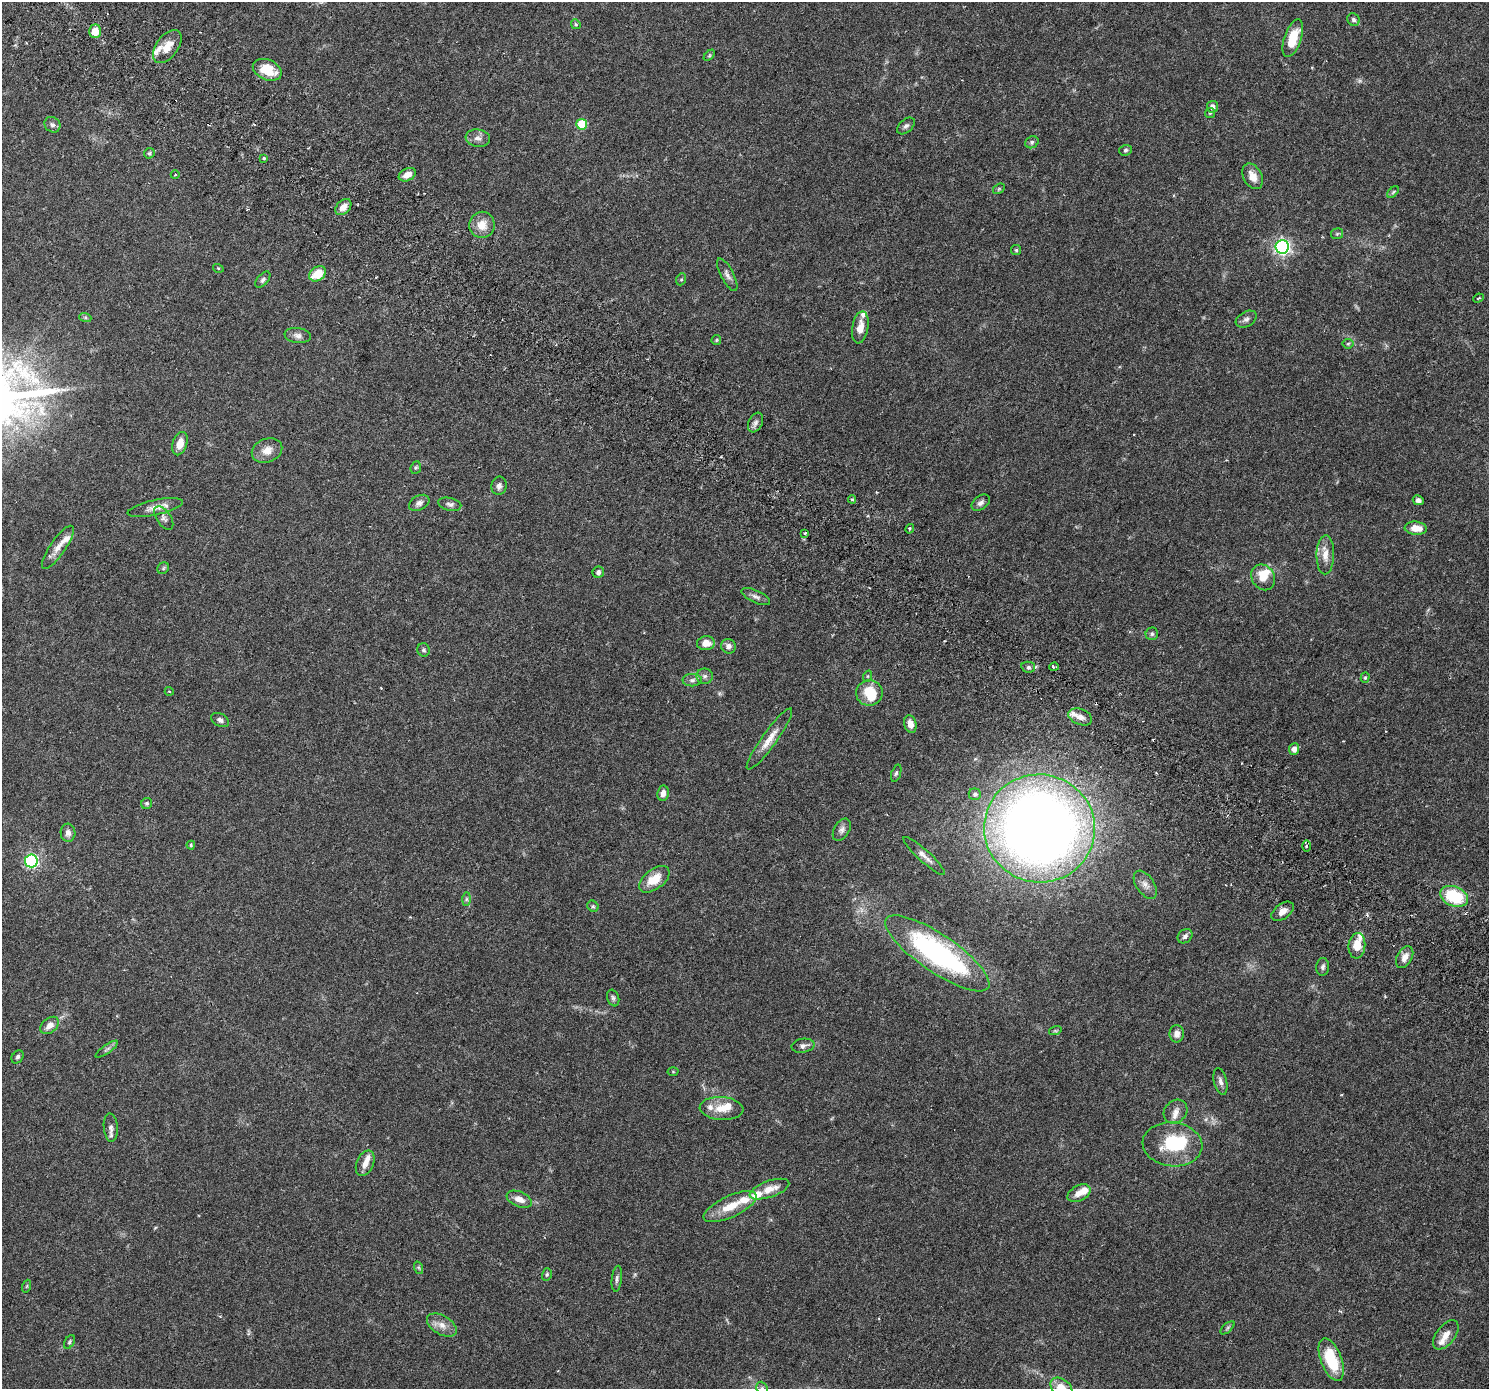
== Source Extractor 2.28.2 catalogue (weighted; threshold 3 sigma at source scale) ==
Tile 11 of 4 x 4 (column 3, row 3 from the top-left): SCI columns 3028-4514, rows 1641-3027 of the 6063 x 6119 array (HDU 1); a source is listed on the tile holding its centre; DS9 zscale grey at full resolution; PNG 1491 x 1391 px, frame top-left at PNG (2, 2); each listed source drawn as its Kron ellipse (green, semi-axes under 4 px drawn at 4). Shown black and unused: <1% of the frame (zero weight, under 3 of 6 exposures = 4% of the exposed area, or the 3 px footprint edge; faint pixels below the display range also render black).
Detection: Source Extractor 2.28.2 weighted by HDU 2 'WHT'; one run over the whole footprint, this tile lists its part. Background 0.0539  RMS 0.0027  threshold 0.0108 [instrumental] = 3 sigma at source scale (4.09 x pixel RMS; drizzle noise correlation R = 1.36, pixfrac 0.8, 0.0396/0.0396 arcsec/px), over >= 5 px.
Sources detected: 148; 2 too faint to see at this stretch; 2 inside a brighter object's white glare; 2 cosmic-ray / hot-pixel residue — neither listed nor drawn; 14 inside a brighter listed object's ellipse — not listed separately; the other 128 listed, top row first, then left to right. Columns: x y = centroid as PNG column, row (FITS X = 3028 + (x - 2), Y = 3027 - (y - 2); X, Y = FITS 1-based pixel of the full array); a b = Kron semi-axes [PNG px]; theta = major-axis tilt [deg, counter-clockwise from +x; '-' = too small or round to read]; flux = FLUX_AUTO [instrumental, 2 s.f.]
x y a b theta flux
1353 20 7 5 -47 0.48
576 24 5 4 - 0.31
95 31 7 6 - 3.2
1293 38 20 8 71 5.9
167 47 19 11 53 3.3
709 55 7 4 45 0.32
267 70 15 10 -23 4.9
1212 107 6 5 - 1.1
1210 113 5 5 - 0.31
582 124 5 5 - 10
52 125 8 7 - 0.69
906 126 10 6 43 0.68
478 138 12 8 -8 1.3
1032 142 7 5 29 0.54
1125 150 6 5 - 0.43
149 153 5 5 - 0.39
264 158 3 3 - 0.39
175 175 4 3 - 0.17
407 175 9 6 25 1.8
1253 176 14 9 -62 2.2
999 189 6 4 32 0.28
1393 192 7 4 45 0.39
343 207 9 6 44 1.5
482 225 13 12 - 3
1337 234 6 5 - 0.35
1282 247 6 6 - 68
1016 250 5 5 - 0.31
218 268 5 3 - 0.2
318 274 9 6 37 4.8
727 275 18 6 -62 1.1
681 279 6 5 - 0.34
263 280 9 5 49 0.57
1478 298 5 3 - 0.19
85 317 6 4 -19 0.34
1246 319 11 7 30 0.85
860 327 16 8 80 2.4
298 335 13 7 -8 1.1
716 340 5 4 - 0.25
1348 344 5 5 - 0.33
756 422 10 7 65 0.81
180 444 12 7 72 2.6
267 450 16 12 23 2.4
416 468 6 5 - 0.37
499 486 9 7 79 0.84
852 499 4 4 - 0.4
1418 500 6 4 -26 0.76
419 503 11 7 29 1.1
981 503 10 6 38 0.85
450 504 11 6 -13 0.77
155 508 28 7 12 2.3
164 518 13 7 -55 0.86
1416 528 11 6 -5 2.5
910 529 5 3 - 0.3
805 533 3 3 - 0.39
58 547 25 8 55 2.3
1325 555 19 9 89 2.3
163 568 6 5 - 0.37
598 572 6 5 - 0.62
1263 577 13 11 -58 3.6
756 597 15 6 -24 0.92
1152 634 6 6 - 0.46
706 643 9 7 6 2.1
728 646 7 7 - 1
424 650 6 6 - 0.5
1028 667 7 5 -12 0.52
1054 667 4 2 - 0.37
705 676 8 8 - 0.84
868 676 6 3 71 0.26
1365 678 5 4 - 0.28
692 680 9 6 2 0.82
169 691 4 3 - 0.2
869 693 13 13 - 5.7
1080 717 12 7 -21 1.6
220 720 9 6 -30 0.71
910 724 9 6 -75 1.7
769 739 37 7 54 3.1
1294 749 5 5 - 1.3
896 773 9 4 71 0.45
663 793 7 6 - 1.3
975 794 6 6 - 0.6
147 803 6 5 - 0.4
1039 828 55 54 - 280
842 830 12 7 59 1
68 833 9 7 -88 1.1
191 845 4 4 - 0.26
1307 846 5 3 - 0.32
924 856 28 6 -42 1.5
31 861 6 6 - 37
654 879 18 10 37 4.3
1145 885 16 9 -56 1.6
1454 896 14 9 -22 12
466 899 7 4 90 0.46
593 906 6 5 - 0.4
1282 911 13 7 36 1.6
1185 936 8 6 42 0.77
1357 946 13 8 84 3.2
937 953 61 19 -34 46
1405 957 12 7 61 1.7
1323 967 9 6 85 0.65
613 998 8 6 -71 0.53
49 1025 10 7 41 1.7
1055 1031 6 4 17 0.29
1177 1034 9 7 -90 1.2
803 1046 11 7 9 0.93
107 1049 13 4 35 0.63
18 1057 7 5 56 0.58
673 1072 5 3 - 0.2
1220 1081 13 6 -77 0.99
721 1109 22 11 -4 3.7
1176 1111 13 10 44 1.5
111 1128 14 7 -85 1.1
1172 1144 30 22 -6 12
365 1163 13 8 66 1.7
769 1189 21 8 19 2.9
1079 1193 12 7 30 1.9
519 1199 13 7 -23 1.8
730 1207 29 10 25 4.9
419 1268 6 4 -71 0.33
547 1274 6 5 - 0.36
617 1279 13 5 84 0.7
27 1286 6 4 71 0.27
442 1325 16 9 -30 2
1227 1328 8 4 42 0.41
1446 1335 17 9 52 2.1
69 1342 7 4 60 0.4
1331 1360 22 10 -69 9.7
762 1388 7 5 -68 0.46
1061 1388 12 8 -38 3.2
Isophote crosses this tile's border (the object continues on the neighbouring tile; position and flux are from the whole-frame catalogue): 2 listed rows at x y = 762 1388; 1061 1388